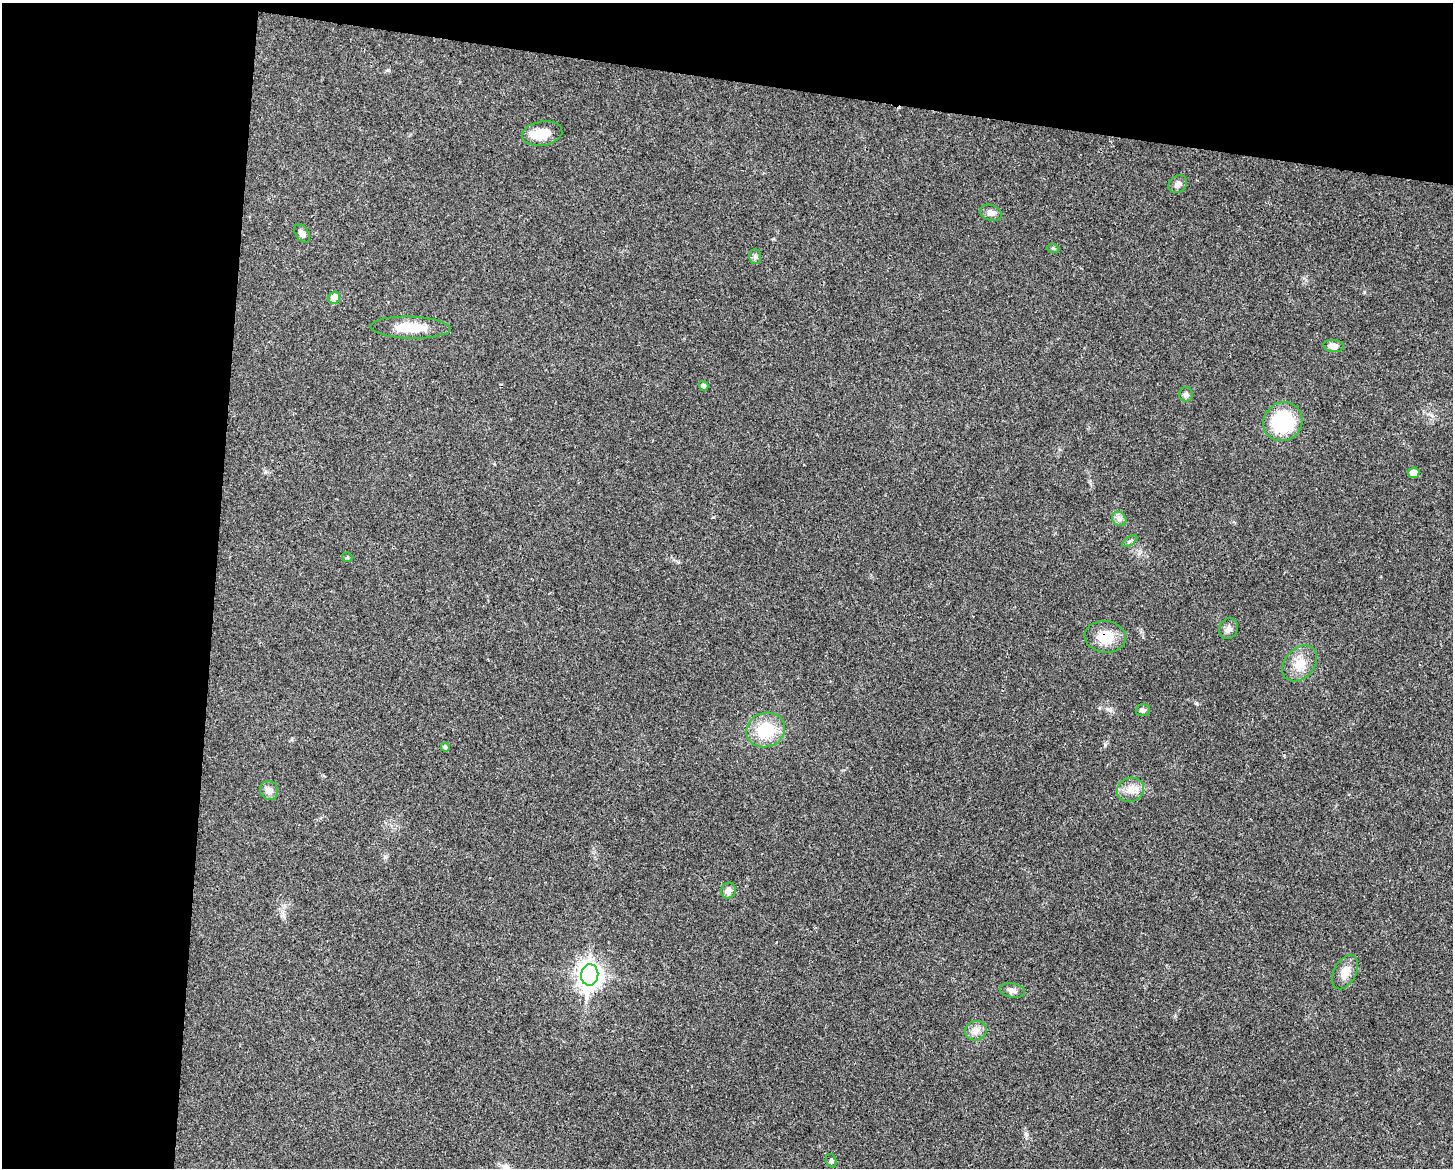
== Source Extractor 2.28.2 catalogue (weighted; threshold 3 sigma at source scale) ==
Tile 1 of 3 x 4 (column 1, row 1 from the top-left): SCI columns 229-1679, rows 3500-4665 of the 4695 x 4670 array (HDU 1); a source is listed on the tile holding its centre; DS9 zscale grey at full resolution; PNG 1455 x 1170 px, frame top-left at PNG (2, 3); each listed source drawn as its Kron ellipse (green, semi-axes under 4 px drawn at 4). Shown black and unused: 21% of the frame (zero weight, under 3 of 4 exposures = <1% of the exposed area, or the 3 px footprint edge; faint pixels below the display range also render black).
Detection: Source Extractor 2.28.2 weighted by HDU 2 'WHT'; one run over the whole footprint, this tile lists its part. Background 0.0242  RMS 0.0047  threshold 0.021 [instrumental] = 3 sigma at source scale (4.5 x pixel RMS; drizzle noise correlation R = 1.50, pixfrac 1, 0.05/0.05 arcsec/px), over >= 5 px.
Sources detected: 30; all 30 listed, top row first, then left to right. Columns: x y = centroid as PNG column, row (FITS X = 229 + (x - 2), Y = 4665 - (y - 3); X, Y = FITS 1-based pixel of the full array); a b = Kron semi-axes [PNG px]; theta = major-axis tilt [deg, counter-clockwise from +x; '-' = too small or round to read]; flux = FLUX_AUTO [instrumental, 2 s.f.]
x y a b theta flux
542 133 20 12 9 8.7
1178 184 10 8 41 2
991 213 11 7 -19 2.3
302 233 10 6 -57 2
1053 248 6 4 -18 0.55
755 257 7 6 - 1.1
334 298 6 5 - 6.7
410 328 40 11 -2 12
1334 346 10 6 -5 2.9
704 386 5 4 - 1
1186 394 7 7 - 1.3
1283 422 20 19 - 31
1414 473 6 5 - 4
1119 519 8 6 -44 1.6
1130 541 8 4 35 0.87
347 557 5 5 - 0.57
1229 629 11 9 60 2.2
1105 637 20 15 -6 10
1300 663 20 14 47 7.8
1143 710 7 6 - 1.5
766 730 19 17 18 18
445 747 4 3 - 0.99
269 790 9 9 - 2.5
1131 790 14 12 22 4.7
728 891 8 7 - 2.6
1345 972 18 11 63 5.5
590 975 11 8 85 350
1012 991 13 7 -11 2.1
976 1031 11 9 19 3.2
831 1161 7 5 -71 0.79
Overlapping masked pixels (flux is a lower limit): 1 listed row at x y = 1105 637
Unlisted compact peaks at least as high as the median listed source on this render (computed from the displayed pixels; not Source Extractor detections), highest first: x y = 1026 1134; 1105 745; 1196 703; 1364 292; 388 70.